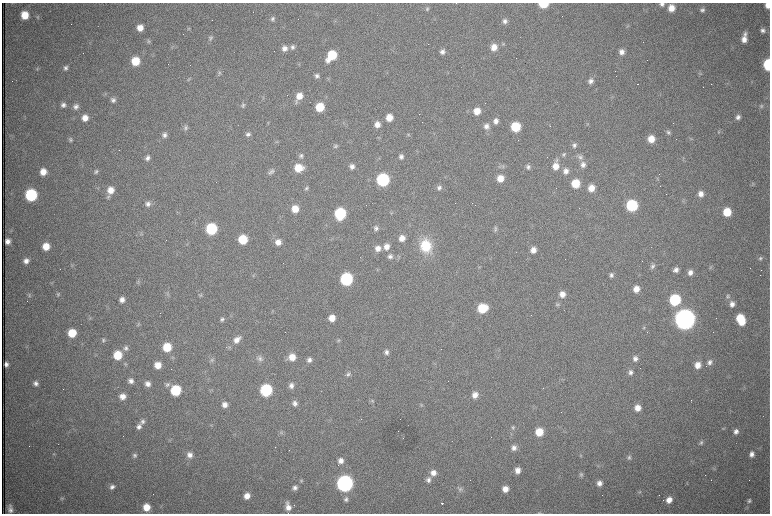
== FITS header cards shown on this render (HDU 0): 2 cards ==
NAXIS1  =                 1536 /fastest changing axis
NAXIS2  =                 1023 /next to fastest changing axis

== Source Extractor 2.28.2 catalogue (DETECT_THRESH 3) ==
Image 1536 x 1023 px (HDU 0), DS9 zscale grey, zoomed out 1/2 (1 PNG px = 2 x 2 image px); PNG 772 x 516 px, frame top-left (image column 1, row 1022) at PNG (2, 3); no overlay
Background 987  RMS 15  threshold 45.8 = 3 sigma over >= 5 px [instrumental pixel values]
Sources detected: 304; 75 cannot appear on this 1/2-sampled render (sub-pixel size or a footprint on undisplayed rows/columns) and are not listed; the other 229 listed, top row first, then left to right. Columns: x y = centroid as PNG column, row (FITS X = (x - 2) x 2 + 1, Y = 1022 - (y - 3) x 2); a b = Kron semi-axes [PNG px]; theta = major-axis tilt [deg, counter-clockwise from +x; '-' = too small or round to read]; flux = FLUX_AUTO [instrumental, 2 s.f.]
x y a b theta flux
543 4 6 4 1 1.2e+05
662 4 6 5 - 1.0e+04
767 5 5 4 - 2.2e+04
671 8 7 6 - 3.5e+04
427 9 6 5 - 6.1e+03
702 10 6 6 - 1.0e+04
25 15 6 6 - 6.7e+04
38 17 6 4 -84 5.4e+03
272 19 6 5 - 7.9e+03
505 21 6 6 - 1.2e+04
627 26 4 4 - 3.7e+03
140 28 6 6 - 3.2e+04
189 28 7 3 34 4.3e+03
763 30 6 5 - 1.2e+04
745 34 7 6 - 1.2e+04
211 38 6 5 - 7.2e+03
744 39 8 6 84 2.5e+04
148 41 5 5 - 5.9e+03
503 43 5 3 - 4.1e+03
292 47 7 6 - 1.0e+04
494 47 7 6 - 3.1e+04
284 48 7 6 - 1.9e+04
442 52 6 6 - 1.3e+04
621 52 6 5 - 1.7e+04
332 55 9 6 53 1.3e+05
135 61 7 6 - 9.0e+04
190 65 2 1 - 9.8e+04
768 65 7 5 -88 2.2e+05
37 68 5 4 - 4.7e+03
66 68 6 6 - 1.0e+04
219 73 7 5 56 6.3e+03
700 73 6 4 -20 4.6e+03
317 76 6 6 - 9.8e+03
189 79 5 3 - 4.5e+03
328 79 5 2 - 2.8e+03
591 81 7 6 - 1.3e+04
727 83 3 2 - 2.0e+03
299 96 7 6 - 3.4e+04
263 97 3 3 - 3.0e+03
113 100 6 6 - 1.0e+04
296 102 6 4 78 5.8e+03
63 105 6 6 - 1.2e+04
243 105 6 5 - 6.7e+03
761 106 6 5 - 6.8e+03
76 107 7 6 - 1.2e+04
320 107 6 6 - 9.4e+04
477 111 7 6 - 4.3e+04
738 117 6 5 - 1.3e+04
85 118 6 6 - 3.0e+04
389 118 6 6 - 4.4e+04
496 121 7 6 - 1.8e+04
587 124 3 2 - 1.9e+03
377 125 7 6 - 2.5e+04
486 126 8 7 - 1.8e+04
550 126 2 1 - 7.9e+02
516 127 7 6 - 1.4e+05
185 128 7 5 69 8.6e+03
668 132 6 5 - 7.2e+03
719 132 5 3 - 3.1e+03
248 134 6 5 - 1.0e+04
408 134 5 4 - 4.0e+03
164 135 7 6 - 1.2e+04
379 138 5 4 - 3.5e+03
651 139 7 6 - 4.4e+04
70 140 5 5 - 6.7e+03
574 145 6 6 - 1.0e+04
335 146 6 5 - 6.2e+03
119 150 2 1 - 1.4e+03
564 154 6 5 - 6.9e+03
301 156 6 6 - 8.0e+03
401 156 6 5 - 1.1e+04
580 157 9 6 -26 1.3e+04
147 158 7 6 - 1.3e+04
556 160 8 4 73 7.6e+03
583 165 7 7 - 1.6e+04
352 166 6 5 - 1.3e+04
503 166 6 5 - 6.7e+03
556 166 8 7 - 3.5e+04
528 167 6 5 - 9.6e+03
298 168 8 7 - 7.4e+04
96 171 6 5 - 7.1e+03
566 171 7 7 - 2.0e+04
43 172 7 6 - 3.8e+04
271 172 9 5 31 1.0e+04
500 178 7 6 - 4.4e+04
383 180 7 7 - 4.9e+05
575 183 7 6 - 8.7e+04
753 184 5 5 - 4.4e+03
306 188 6 5 - 7.0e+03
439 188 7 6 - 1.1e+04
591 188 7 6 - 3.6e+04
111 190 8 7 - 3.7e+04
701 194 6 6 - 2.0e+04
31 195 7 7 - 3.8e+05
108 197 7 5 36 6.0e+03
684 201 6 4 83 4.2e+03
472 203 2 1 - 2.3e+03
148 204 7 7 - 1.4e+04
632 205 7 7 - 2.7e+05
295 209 7 6 - 4.8e+04
727 212 7 6 - 8.5e+04
340 213 7 7 - 2.8e+05
391 213 4 2 - 2.2e+03
376 228 6 6 - 9.8e+03
211 229 7 7 - 2.9e+05
495 229 9 5 81 8.8e+03
141 234 6 5 - 5.6e+03
402 238 7 6 - 2.6e+04
243 239 6 6 - 1.1e+05
8 241 5 5 - 1.8e+04
278 242 7 6 - 2.4e+04
46 246 7 6 - 5.2e+04
426 246 15 13 -72 1.2e+05
386 247 8 7 - 2.6e+04
378 248 7 7 - 2.2e+04
533 250 7 6 - 2.4e+04
390 256 7 7 - 1.3e+04
760 258 5 5 - 6.6e+03
26 261 6 6 - 1.8e+04
72 265 4 3 - 3.4e+03
652 266 7 5 55 8.3e+03
479 267 5 1 - 2.2e+03
710 267 6 4 45 4.4e+03
676 270 6 5 - 1.4e+04
690 272 6 5 - 1.6e+04
253 275 5 4 - 3.9e+03
611 275 6 5 - 9.6e+03
346 279 7 7 - 4.5e+05
138 282 7 3 -61 4.5e+03
52 283 5 3 - 3.6e+03
636 289 7 6 - 3.0e+04
167 293 6 3 82 5.3e+03
58 294 6 4 79 5.4e+03
562 294 7 6 - 2.7e+04
29 295 6 3 59 4.6e+03
200 295 6 5 - 5.3e+03
728 296 6 5 - 6.4e+03
122 300 6 6 - 1.8e+04
675 300 7 7 - 2.8e+05
557 304 6 5 - 6.1e+03
732 304 7 6 - 1.7e+04
482 308 7 7 - 1.2e+05
332 318 6 6 - 3.8e+04
740 318 7 6 - 8.0e+04
222 319 6 5 - 7.8e+03
685 319 8 8 - 4.8e+06
742 322 6 5 - 5.6e+04
138 324 6 4 50 4.8e+03
644 328 5 4 - 4.3e+03
72 333 6 6 - 8.3e+04
237 339 10 7 43 2.3e+04
103 340 5 5 - 6.0e+03
338 340 5 5 - 5.2e+03
167 347 7 6 - 9.5e+04
229 347 5 4 - 4.0e+03
126 348 7 7 - 1.1e+04
386 352 6 6 - 1.2e+04
118 355 7 7 - 9.8e+04
292 357 7 7 - 4.0e+04
259 358 9 7 -78 1.4e+04
635 359 6 5 - 1.3e+04
212 360 7 6 - 8.2e+03
309 360 5 5 - 1.2e+04
709 362 7 6 - 1.2e+04
6 364 5 4 - 1.1e+04
125 364 5 4 - 4.9e+03
158 365 6 6 - 3.9e+04
698 365 6 6 - 3.1e+04
630 372 6 5 - 1.1e+04
271 373 4 1 - 3.3e+03
348 374 7 5 47 8.0e+03
131 381 7 6 - 1.4e+04
36 383 6 6 - 1.3e+04
148 384 6 6 - 1.8e+04
167 384 7 6 - 8.3e+03
291 385 6 6 - 1.4e+04
176 390 7 6 - 2.0e+05
211 390 6 3 16 3.2e+03
266 390 7 7 - 3.7e+05
475 395 6 6 - 2.4e+04
122 396 7 7 - 2.7e+04
372 401 5 4 - 4.5e+03
295 403 7 6 - 1.4e+04
224 405 6 6 - 1.9e+04
422 405 4 3 - 3.3e+03
638 408 6 6 - 3.1e+04
361 419 2 1 - 5.7e+02
143 421 7 6 - 1.1e+04
139 426 8 7 - 1.6e+04
513 427 5 5 - 5.4e+03
723 429 5 3 - 3.4e+03
736 431 6 5 - 1.3e+04
281 432 5 4 - 5.2e+03
539 432 7 6 - 7.0e+04
170 440 5 3 - 3.1e+03
701 443 6 5 - 6.5e+03
514 448 7 6 - 1.6e+04
54 454 5 3 - 2.9e+03
751 454 6 5 - 1.5e+04
134 455 6 6 - 8.3e+03
190 455 7 7 - 2.0e+04
581 455 4 4 - 3.6e+03
629 457 7 5 52 7.6e+03
341 461 6 6 - 2.0e+04
714 468 4 3 - 3.2e+03
517 470 7 6 - 2.5e+04
433 473 7 7 - 2.4e+04
581 474 6 5 - 5.9e+03
428 480 7 6 - 1.4e+04
711 480 2 1 - 1.6e+03
301 481 5 4 - 4.6e+03
345 483 8 7 - 1.6e+06
599 483 6 6 - 1.7e+04
112 487 6 6 - 1.3e+04
295 488 6 6 - 1.2e+04
460 489 8 7 - 1.1e+04
505 489 6 6 - 2.9e+04
640 492 5 3 - 3.9e+03
659 495 2 1 - 2.0e+03
247 496 6 6 - 3.0e+04
62 499 6 4 21 4.8e+03
346 499 7 6 - 9.3e+03
669 500 6 5 - 2.7e+04
749 501 7 6 - 9.6e+03
442 503 2 1 - 1.4e+05
146 507 7 6 - 5.0e+04
288 507 10 6 -79 2.7e+04
10 509 8 4 -79 1.5e+04
540 513 6 3 1 4.0e+03
At the frame edge (FLAGS 8, measured only in part): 5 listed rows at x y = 543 4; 662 4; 767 5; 768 65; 540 513
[75 sub-pixel or undisplayed-footprint detections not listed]